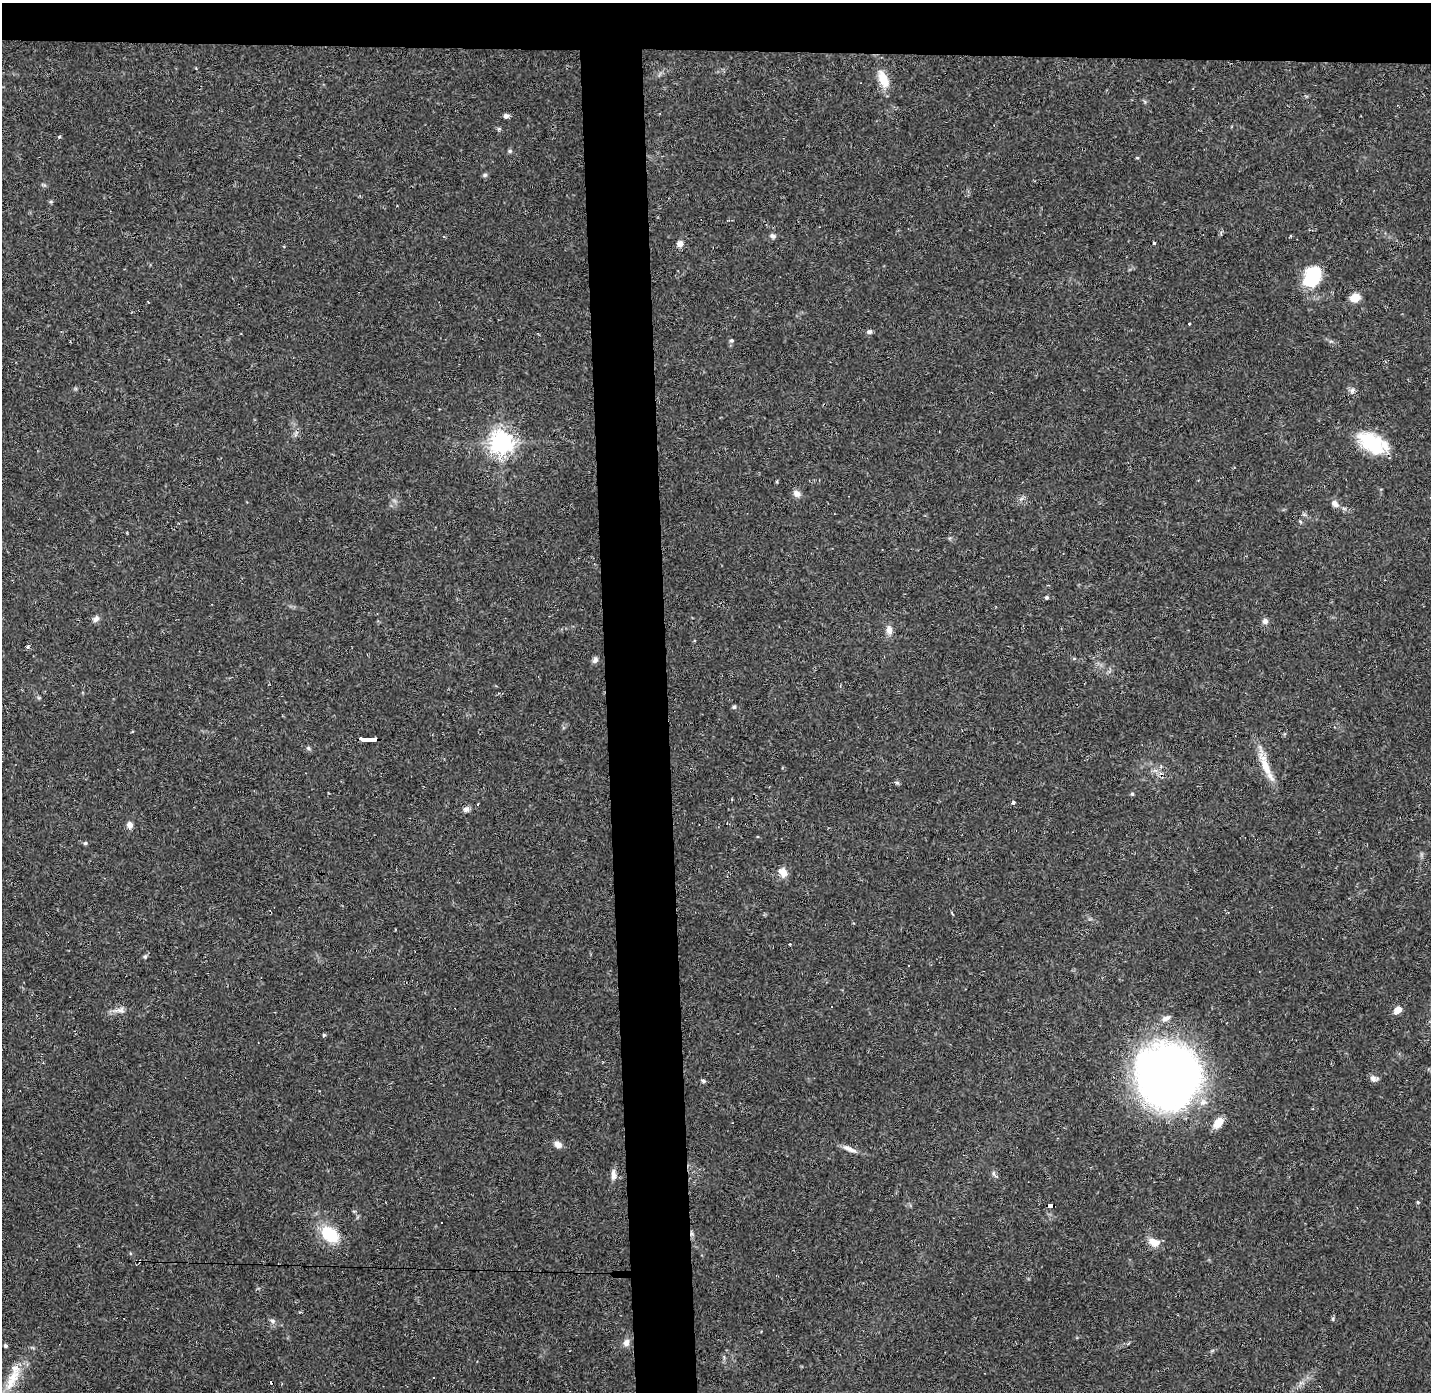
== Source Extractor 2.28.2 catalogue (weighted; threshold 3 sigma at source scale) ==
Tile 2 of 3 x 3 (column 2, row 1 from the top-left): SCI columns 1429-2857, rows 2822-4211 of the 4285 x 4255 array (HDU 1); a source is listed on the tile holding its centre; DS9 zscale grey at full resolution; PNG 1433 x 1394 px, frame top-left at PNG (2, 3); no overlay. Shown black and unused: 8% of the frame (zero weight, under 2 of 3 exposures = <1% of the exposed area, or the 3 px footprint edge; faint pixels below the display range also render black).
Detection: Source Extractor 2.28.2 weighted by HDU 2 'WHT'; one run over the whole footprint, this tile lists its part. Background 0.0807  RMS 0.0053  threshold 0.0238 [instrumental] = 3 sigma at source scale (4.5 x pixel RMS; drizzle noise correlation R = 1.50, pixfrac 1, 0.05/0.05 arcsec/px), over >= 5 px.
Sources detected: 71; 8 cosmic-ray / hot-pixel residue — not listed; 2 inside a brighter listed object's ellipse — not listed separately; the other 61 listed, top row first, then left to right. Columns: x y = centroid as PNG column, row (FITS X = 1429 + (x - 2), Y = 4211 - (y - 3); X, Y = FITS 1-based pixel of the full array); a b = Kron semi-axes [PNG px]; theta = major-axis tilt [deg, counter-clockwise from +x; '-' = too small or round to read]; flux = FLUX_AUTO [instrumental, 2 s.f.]
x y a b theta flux
883 79 22 10 -67 9.2
506 116 5 5 - 2.1
498 129 6 4 70 0.69
59 137 4 3 - 0.69
510 151 5 5 - 0.83
1137 158 5 4 - 0.6
485 175 6 5 - 0.9
51 202 6 4 6 0.73
773 236 8 5 -27 1.5
1154 243 3 3 - 0.59
680 244 7 7 - 2.9
1312 277 24 17 65 26
1355 298 10 8 17 6.4
1189 324 3 3 - 1.2
869 332 8 5 18 1.2
731 340 5 5 - 0.95
1352 390 9 5 63 1.5
501 442 8 7 - 440
1372 443 34 19 -37 28
797 493 9 8 - 2.7
1335 503 10 7 -50 2.9
1300 521 6 3 -21 0.63
1047 597 5 4 - 0.92
96 619 10 7 49 2
1265 621 7 7 - 1.9
889 630 12 8 -86 3.3
28 647 4 4 - 1.1
595 660 8 6 65 1.8
734 707 6 4 75 0.91
368 739 16 3 -1 86
308 748 6 5 - 0.87
1265 765 40 9 -69 11
897 782 6 5 - 0.99
1132 794 5 4 - 0.8
1013 803 4 4 - 1.3
466 809 9 7 39 1.9
130 825 8 7 - 2.5
85 843 5 5 - 0.8
783 872 13 8 -80 4
145 957 6 5 - 0.95
831 1007 3 3 - 1.3
120 1010 17 8 3 3.4
1398 1010 6 5 - 6.5
324 1035 5 3 - 0.9
1168 1075 61 58 -50 340
1374 1078 10 8 -11 2.2
703 1081 5 5 - 1.2
1218 1123 13 8 51 6.7
558 1144 10 7 -38 3.1
847 1148 15 7 -21 3.3
994 1174 7 4 -71 1
613 1175 16 6 -90 2.8
1418 1202 4 4 - 0.66
1050 1205 6 3 -4 27
330 1234 25 16 -37 18
1154 1242 14 9 -18 5.6
1333 1319 6 3 -73 0.69
272 1321 7 5 -23 1.3
626 1343 10 8 54 2.9
5 1346 5 4 - 0.98
12 1380 39 13 61 15
Overlapping masked pixels (flux is a lower limit): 2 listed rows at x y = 368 739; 1050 1205